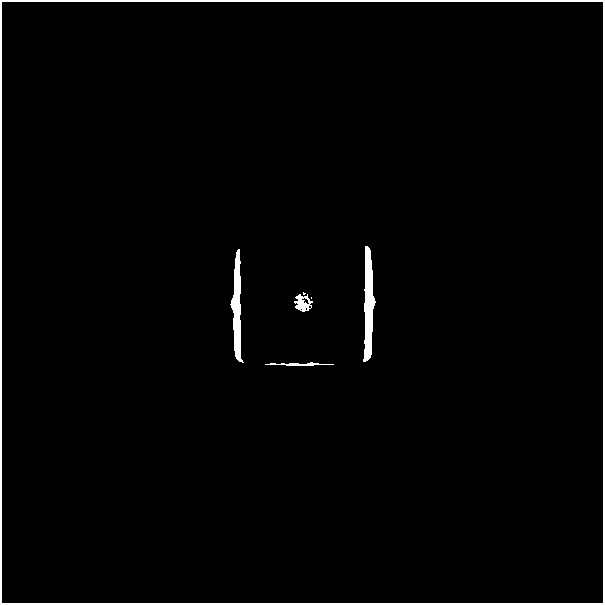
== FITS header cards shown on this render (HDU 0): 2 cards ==
NAXIS1  =                  601
NAXIS2  =                  601

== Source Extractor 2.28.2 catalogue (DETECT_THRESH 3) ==
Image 601 x 601 px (HDU 0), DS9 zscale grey, 1 PNG px = 1 image px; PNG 605 x 605 px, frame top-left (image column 1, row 601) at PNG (2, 2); no overlay
Background -2.52e-38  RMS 1.4e-37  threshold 4.11e-37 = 3 sigma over >= 5 px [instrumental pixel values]
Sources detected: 8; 6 with non-positive FLUX_AUTO (blend fragments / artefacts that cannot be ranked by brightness) are not listed; the other 2 listed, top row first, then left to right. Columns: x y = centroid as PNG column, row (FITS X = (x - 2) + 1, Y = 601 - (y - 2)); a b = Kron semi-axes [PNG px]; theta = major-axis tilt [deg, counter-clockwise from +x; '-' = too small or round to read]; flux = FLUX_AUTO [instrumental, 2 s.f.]
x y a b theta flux
303 303 7 5 -34 5.6e+01
382 591 48 27 0 2.3e-12
At the frame edge (FLAGS 8, measured only in part): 1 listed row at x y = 382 591
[6 non-positive-flux detections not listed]